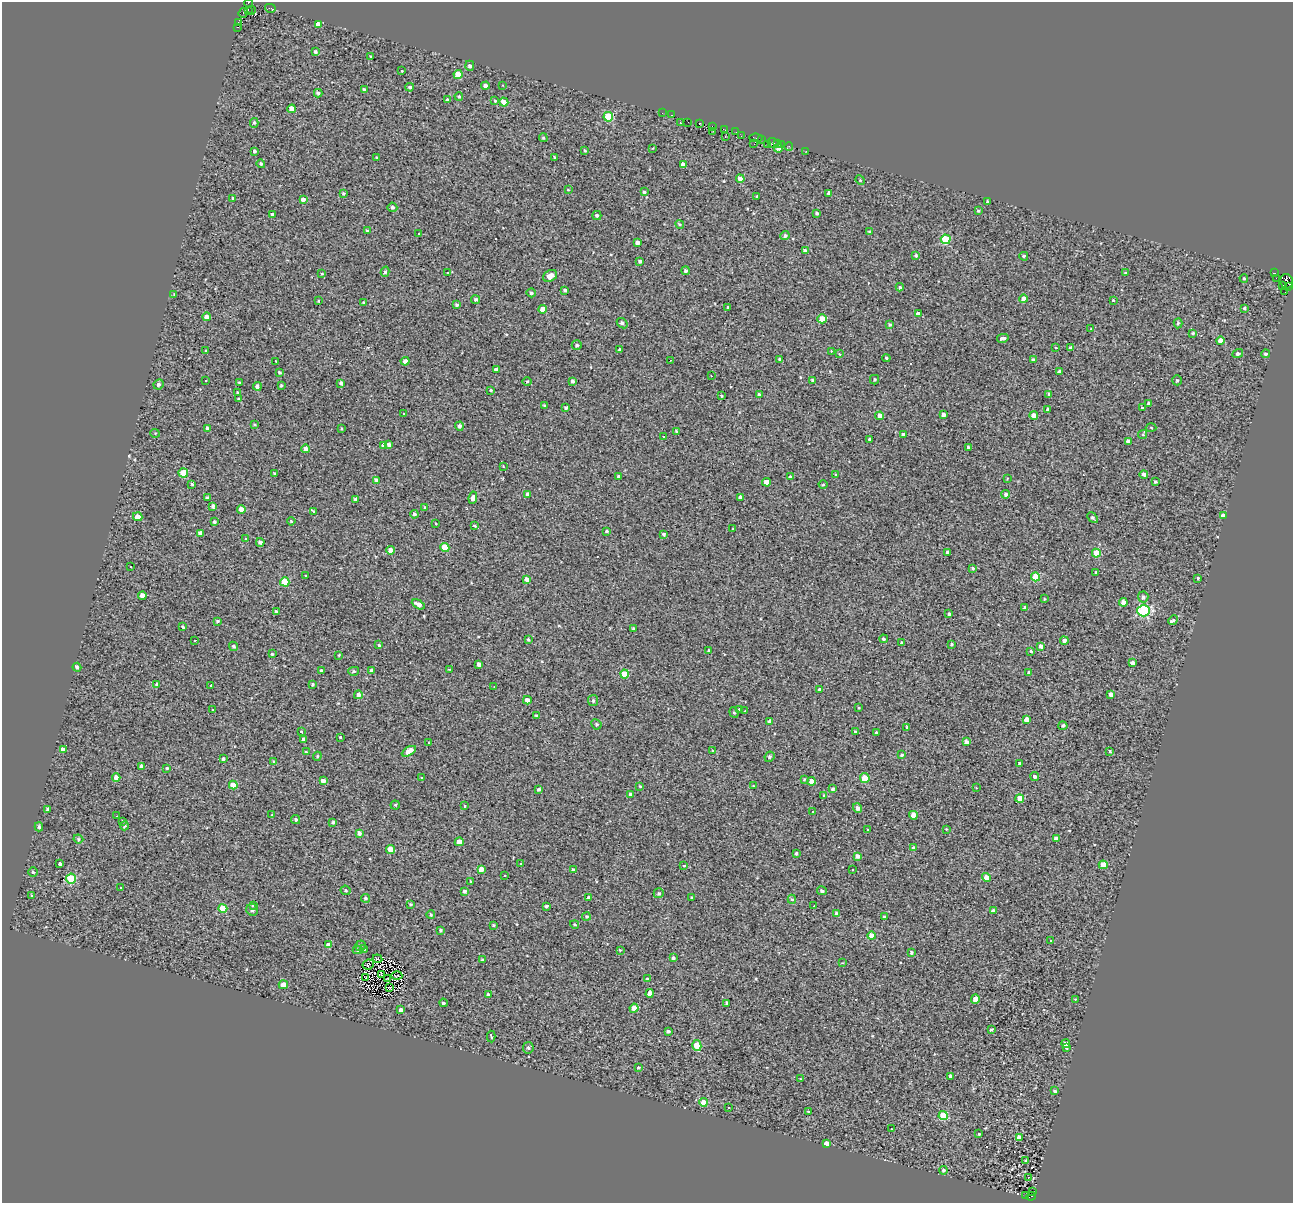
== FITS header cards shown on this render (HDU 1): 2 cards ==
NAXIS1  =                 1291
NAXIS2  =                 1201

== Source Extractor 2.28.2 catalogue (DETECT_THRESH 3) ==
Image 1291 x 1201 px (HDU 1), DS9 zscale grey, 1 PNG px = 1 image px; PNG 1295 x 1205 px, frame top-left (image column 1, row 1201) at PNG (2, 2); each listed source drawn as its Kron ellipse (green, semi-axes under 4 px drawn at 4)
Background 0.166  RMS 1.4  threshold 4.11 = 3 sigma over >= 5 px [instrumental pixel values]
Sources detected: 432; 3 with non-positive FLUX_AUTO (blend fragments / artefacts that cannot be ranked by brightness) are neither listed nor drawn; the other 429 listed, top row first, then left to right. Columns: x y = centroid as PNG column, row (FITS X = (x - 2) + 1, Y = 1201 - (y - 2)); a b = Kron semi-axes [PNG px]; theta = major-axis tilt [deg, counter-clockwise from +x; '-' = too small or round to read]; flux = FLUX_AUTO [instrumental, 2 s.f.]
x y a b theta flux
248 3 4 3 - 760
270 8 5 3 - 260
248 10 4 2 - 290
252 10 4 2 - 380
243 13 5 3 - 600
238 23 4 3 - 7600
318 24 4 4 - 680
237 27 3 2 - 220
315 51 3 3 - 200
371 56 2 2 - 71
470 66 5 4 - 250
402 71 3 2 - 58
458 74 4 4 - 2100
502 85 3 2 - 79
485 86 4 4 - 400
410 87 4 4 - 140
364 89 4 3 - 130
318 93 4 3 - 160
459 96 4 3 - 100
448 100 4 4 - 230
495 101 4 4 - 88
504 102 4 4 - 1300
292 109 4 4 - 1200
662 113 2 2 - 250
671 115 3 2 - 150
608 117 5 4 - 4100
688 122 3 2 - 56
254 123 5 4 - 120
680 123 3 3 - 380
699 123 3 2 - 300
712 126 3 2 - 100
724 129 4 2 - 45
713 131 3 2 - 81
736 132 2 2 - 140
741 136 2 2 - 120
725 137 3 2 - 600
543 138 4 3 - 120
756 138 7 3 -5 610
761 140 4 2 - 180
773 143 5 5 - 1300
778 143 3 2 - 100
754 144 3 2 - 320
767 144 3 2 - 600
781 145 3 3 - 160
789 146 4 2 - 170
653 148 3 2 - 59
779 148 4 3 - 380
585 150 4 3 - 140
254 151 3 3 - 180
806 151 3 2 - 170
555 157 3 3 - 140
376 158 4 3 - 88
261 164 4 4 - 170
683 165 4 4 - 550
740 179 4 4 - 560
860 180 5 4 - 88
568 190 3 3 - 74
644 192 3 3 - 160
343 193 4 4 - 130
829 193 4 3 - 250
757 197 3 2 - 120
233 198 4 4 - 160
303 199 4 4 - 360
988 202 3 3 - 230
392 207 5 4 - 210
978 211 4 3 - 120
817 213 3 3 - 150
272 214 3 3 - 260
597 216 4 4 - 180
680 224 5 3 - 130
367 231 4 3 - 160
869 232 3 3 - 95
419 234 2 2 - 84
785 236 5 4 - 210
946 239 5 5 - 3400
637 242 4 3 - 410
805 251 4 4 - 430
916 255 4 4 - 160
1024 256 4 4 - 140
640 261 4 3 - 170
685 271 4 4 - 210
385 272 5 4 - 170
448 273 3 2 - 62
1125 273 4 3 - 95
1274 273 4 2 - 880
322 274 4 2 - 67
550 276 7 5 31 670
1244 278 4 3 - 120
1276 278 2 2 - 130
1286 281 7 6 - 1300
1282 285 3 2 - 220
1289 286 3 2 - 150
900 287 4 4 - 130
565 290 3 3 - 160
1285 292 2 2 - 200
531 293 4 4 - 160
174 294 3 3 - 110
1024 299 4 4 - 700
476 300 4 4 - 160
1113 300 4 3 - 470
318 301 3 2 - 69
364 303 3 3 - 180
456 305 4 4 - 170
727 307 3 3 - 140
1244 308 3 3 - 120
543 309 4 4 - 1200
918 313 4 4 - 420
207 317 4 4 - 430
822 319 4 4 - 1900
622 323 6 4 -42 200
1178 323 5 4 - 120
890 324 3 3 - 130
1091 329 3 3 - 68
1193 333 4 3 - 120
1003 338 6 3 12 1900
1220 340 4 4 - 740
577 345 5 5 - 180
1055 348 3 3 - 210
1070 348 4 3 - 770
619 350 3 3 - 150
206 351 3 3 - 480
831 351 3 2 - 200
839 354 3 2 - 320
1238 354 5 4 - 250
1266 354 4 4 - 170
886 358 4 4 - 130
780 359 3 3 - 170
670 360 2 2 - 70
1033 360 4 3 - 170
276 361 3 3 - 95
405 361 4 4 - 390
496 370 4 4 - 360
1059 371 3 3 - 140
280 373 3 3 - 150
711 376 3 2 - 120
206 380 3 2 - 160
812 380 4 3 - 170
874 380 5 4 - 150
1177 380 5 4 - 140
527 381 5 3 - 79
572 381 3 3 - 200
239 382 3 3 - 82
341 383 4 3 - 200
159 384 5 5 - 210
281 385 3 2 - 110
257 386 4 4 - 280
491 390 4 3 - 110
238 393 3 3 - 190
1049 394 3 3 - 120
759 395 4 3 - 240
721 396 3 3 - 90
239 399 4 2 - 94
1148 403 3 3 - 150
545 406 3 3 - 160
566 408 3 3 - 180
1142 408 3 3 - 180
1048 409 3 3 - 230
404 414 3 3 - 180
943 414 3 3 - 290
1034 415 4 4 - 670
879 416 4 4 - 620
254 425 3 3 - 84
459 426 4 4 - 320
207 428 3 3 - 240
1151 428 5 3 - 83
341 429 3 2 - 93
677 431 3 3 - 160
155 433 5 4 - 95
1143 434 4 4 - 82
903 435 4 3 - 260
663 436 3 2 - 180
870 440 3 3 - 240
1128 441 4 3 - 250
383 445 4 4 - 220
389 445 4 4 - 260
968 447 3 3 - 180
306 449 4 4 - 530
503 466 3 2 - 61
183 473 4 4 - 2200
274 473 4 3 - 71
1144 474 4 4 - 250
836 475 4 3 - 92
618 476 3 3 - 130
790 477 4 3 - 210
1007 478 2 2 - 56
376 480 4 3 - 220
766 482 4 4 - 760
1155 482 3 3 - 140
192 484 3 2 - 91
823 485 4 3 - 90
527 494 4 4 - 210
1006 494 4 4 - 190
740 497 3 3 - 250
207 498 4 3 - 200
473 498 6 4 81 760
355 499 4 4 - 190
213 506 4 3 - 210
425 507 4 3 - 88
241 509 4 4 - 600
313 511 3 3 - 230
414 514 4 4 - 170
1223 516 4 3 - 460
138 517 5 4 - 890
1093 518 6 3 -47 210
291 521 4 4 - 130
214 522 3 3 - 170
435 523 3 2 - 63
474 526 3 3 - 400
733 529 3 2 - 52
607 531 3 3 - 120
200 533 4 4 - 290
663 534 3 3 - 170
246 539 3 2 - 110
260 542 4 4 - 250
445 547 4 4 - 1800
391 550 4 4 - 610
948 552 3 3 - 230
1096 553 4 4 - 1500
130 566 2 2 - 100
972 568 4 4 - 130
1096 573 3 3 - 110
306 576 3 2 - 78
1036 577 4 4 - 2600
1198 578 3 3 - 100
527 579 4 4 - 790
285 582 4 4 - 2700
142 596 4 4 - 880
1143 597 5 5 - 220
1044 599 3 2 - 85
1123 602 4 4 - 490
418 604 7 4 -29 520
1025 607 4 3 - 120
1144 611 6 5 - 11000
276 612 4 4 - 190
949 614 3 3 - 180
1173 620 5 3 - 760
217 621 4 4 - 150
182 627 3 3 - 820
633 628 3 3 - 95
884 639 4 4 - 150
528 640 4 3 - 120
195 641 2 2 - 77
1064 641 4 4 - 320
901 643 3 3 - 160
951 644 3 2 - 120
379 645 3 3 - 170
234 646 5 4 - 150
1041 646 4 4 - 310
709 651 4 3 - 160
1031 651 3 3 - 700
272 654 3 3 - 110
339 655 3 3 - 98
1132 663 4 4 - 390
479 664 4 3 - 370
77 667 4 3 - 160
449 669 4 2 - 61
321 671 3 3 - 170
354 671 5 4 - 150
371 671 4 4 - 410
1029 673 3 3 - 270
625 674 4 4 - 1800
157 684 3 3 - 150
312 684 3 3 - 150
211 686 3 3 - 410
494 687 3 3 - 57
820 690 4 3 - 220
1111 694 4 4 - 330
358 695 4 4 - 310
527 700 4 4 - 560
593 701 5 5 - 200
858 708 3 2 - 65
212 709 3 3 - 370
740 710 3 3 - 1800
745 711 3 2 - 190
734 712 5 4 - 120
536 716 4 4 - 130
1027 719 4 4 - 750
769 722 4 4 - 220
596 724 5 5 - 170
1063 726 4 4 - 160
907 727 3 3 - 120
301 732 3 3 - 220
855 732 3 3 - 94
876 733 3 3 - 180
340 737 3 3 - 140
304 739 4 4 - 320
966 742 4 3 - 350
429 743 3 3 - 100
63 750 4 4 - 620
713 750 4 3 - 120
409 751 8 4 30 900
1110 751 4 3 - 84
306 752 3 3 - 72
901 755 3 3 - 130
317 756 4 4 - 96
769 757 5 4 - 190
223 759 4 3 - 140
274 762 4 3 - 150
1019 763 3 3 - 160
142 766 4 3 - 260
167 768 3 3 - 97
1035 776 4 4 - 250
116 778 4 4 - 610
422 778 3 3 - 140
865 778 5 5 - 1500
804 779 3 3 - 95
323 781 4 4 - 430
811 781 4 4 - 650
233 785 4 4 - 1200
640 786 3 2 - 85
753 786 4 3 - 94
976 788 3 3 - 130
539 789 4 3 - 170
833 789 4 4 - 210
630 794 3 3 - 170
824 796 3 3 - 85
1020 798 4 4 - 1900
395 805 4 4 - 110
465 806 3 3 - 230
857 808 5 4 - 310
48 809 4 3 - 200
812 812 3 3 - 270
272 815 3 3 - 77
913 815 4 4 - 1200
117 816 3 2 - 83
296 819 4 4 - 140
122 821 3 3 - 92
333 822 3 3 - 170
124 826 4 4 - 180
39 827 4 3 - 150
946 829 3 3 - 65
868 830 3 2 - 120
359 833 4 3 - 250
78 839 5 4 - 120
1056 839 4 4 - 550
459 842 4 4 - 1200
914 848 4 4 - 230
390 850 4 4 - 1800
796 853 3 3 - 150
857 856 4 4 - 380
520 863 3 2 - 88
60 864 4 3 - 180
684 865 3 3 - 280
1103 865 4 4 - 1100
481 869 4 4 - 660
573 870 4 4 - 180
852 870 3 3 - 340
33 872 5 4 - 140
504 875 2 2 - 73
986 877 4 4 - 680
71 878 5 4 - 3800
470 881 3 2 - 53
120 888 3 2 - 130
345 890 5 4 - 120
464 891 4 3 - 270
822 891 5 4 - 210
659 893 5 5 - 190
32 895 4 3 - 130
588 897 4 3 - 140
366 898 4 4 - 160
692 898 3 2 - 99
792 899 4 4 - 140
411 904 3 3 - 120
253 905 3 3 - 150
546 906 3 3 - 170
814 906 3 2 - 130
223 908 4 4 - 2100
252 910 6 5 - 260
993 911 4 3 - 310
836 913 4 4 - 170
431 915 4 3 - 110
586 916 4 4 - 140
884 917 3 3 - 130
575 924 4 4 - 110
493 925 3 3 - 110
441 930 3 3 - 160
872 936 4 4 - 1200
1051 941 3 3 - 100
328 945 4 4 - 450
360 946 5 5 - 210
364 949 4 4 - 100
358 950 5 4 - 170
620 950 3 3 - 76
911 952 4 3 - 140
673 958 4 3 - 170
377 959 5 2 - 85
482 960 3 3 - 130
842 963 3 2 - 59
368 965 6 4 27 65
382 974 4 2 - 55
397 976 5 2 - 78
366 978 3 2 - 77
388 979 3 2 - 76
647 979 4 3 - 140
283 985 4 4 - 760
390 988 4 2 - 89
650 993 4 4 - 850
488 995 3 3 - 160
975 999 4 4 - 580
1075 999 3 2 - 66
443 1003 4 3 - 990
726 1003 3 3 - 180
634 1008 4 4 - 1100
401 1010 4 3 - 320
991 1030 3 3 - 130
668 1031 3 3 - 150
491 1036 6 3 -86 270
1066 1044 4 4 - 430
697 1046 5 4 - 2400
528 1048 5 5 - 190
1067 1048 3 3 - 160
638 1068 4 3 - 110
951 1076 4 3 - 290
800 1079 3 3 - 87
1055 1091 3 3 - 160
703 1102 4 4 - 1300
728 1107 3 2 - 98
808 1111 3 3 - 100
943 1116 4 4 - 3500
891 1129 2 2 - 57
979 1134 3 3 - 190
1019 1137 4 3 - 470
827 1144 4 4 - 1100
1025 1160 3 3 - 590
943 1170 4 4 - 140
1028 1177 4 3 - 88
1033 1192 3 2 - 130
1026 1196 3 2 - 200
1031 1196 5 2 - 840
At the frame edge (FLAGS 8, measured only in part): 1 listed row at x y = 248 3
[3 non-positive-flux detections neither listed nor drawn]